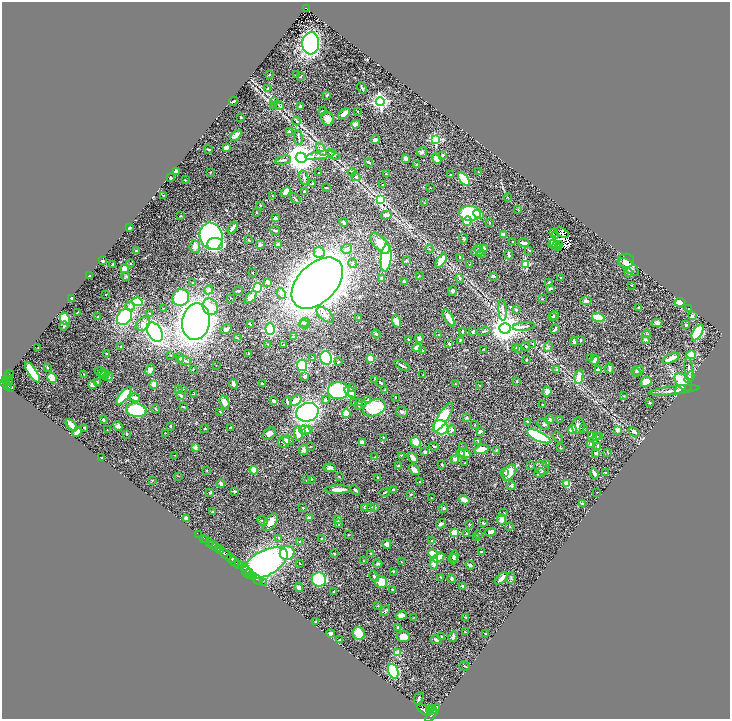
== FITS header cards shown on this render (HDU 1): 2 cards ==
NAXIS1  =                 1456
NAXIS2  =                 1433

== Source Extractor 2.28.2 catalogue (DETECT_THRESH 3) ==
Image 1456 x 1433 px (HDU 1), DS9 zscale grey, zoomed out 1/2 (1 PNG px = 2 x 2 image px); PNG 732 x 721 px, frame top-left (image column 1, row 1433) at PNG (2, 2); each listed source drawn as its Kron ellipse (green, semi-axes under 4 px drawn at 4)
Background 0.716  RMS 0.023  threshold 0.069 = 3 sigma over >= 5 px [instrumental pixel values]
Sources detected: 548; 34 cannot appear on this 1/2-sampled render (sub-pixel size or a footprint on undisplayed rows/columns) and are neither listed nor drawn; of the other 514, the 500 brightest by FLUX_AUTO listed and drawn (14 fainter detections omitted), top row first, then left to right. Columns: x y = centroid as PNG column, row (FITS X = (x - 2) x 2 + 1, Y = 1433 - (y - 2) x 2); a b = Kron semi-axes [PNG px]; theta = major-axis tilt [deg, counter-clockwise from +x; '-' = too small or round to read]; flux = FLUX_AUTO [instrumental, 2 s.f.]
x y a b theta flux
306 9 4 2 - 91
311 43 11 8 84 720
269 75 2 1 - 2.8
297 75 3 2 - 3.9
300 77 4 2 - 2.6
362 88 6 1 -66 3.8
268 89 3 3 - 3.8
327 95 4 2 - 3.6
234 101 4 2 - 5.8
275 101 3 2 - 2.1
380 102 4 4 - 1300
274 105 4 2 - 3.2
279 105 6 2 -38 4.5
300 106 2 2 - 11
323 111 4 2 - 2.9
358 111 2 2 - 2
344 114 7 3 41 39
241 117 3 2 - 2.6
328 118 7 6 - 30
296 121 4 3 - 3.6
355 124 4 4 - 16
289 132 3 3 - 5.1
236 135 7 3 40 24
298 138 7 2 -83 5.8
375 140 4 3 - 20
435 140 3 3 - 410
226 148 4 3 - 27
208 149 4 3 - 5.1
321 150 7 4 -60 15
422 152 5 5 - 10
320 155 14 3 9 16
333 155 7 4 -34 9
443 155 3 2 - 6.2
301 158 5 5 - 7000
406 159 3 3 - 18
437 159 6 3 -50 22
283 160 8 3 12 7.6
369 162 4 2 - 3.7
417 165 3 2 - 2.5
177 172 4 3 - 19
210 172 2 2 - 2.9
352 172 4 4 - 5.6
478 172 2 1 - 1.6
319 173 2 2 - 1.4
386 174 3 2 - 2.1
451 175 2 2 - 5
356 177 5 4 - 7.8
171 178 3 2 - 8.2
304 178 7 3 -79 6.8
464 179 8 3 -51 170
186 180 3 2 - 2.5
312 184 3 2 - 5
382 185 2 2 - 2.6
430 187 2 2 - 1.5
326 188 3 2 - 3.1
286 192 5 4 - 29
305 192 4 3 - 5.6
163 195 2 2 - 4.1
272 196 2 2 - 2
508 197 4 1 - 2.4
295 199 6 2 -52 5
381 200 4 3 - 150
425 203 4 2 - 1.8
260 205 2 2 - 3.7
518 209 3 2 - 1.8
256 212 2 2 - 2.7
470 213 11 7 -4 330
479 214 5 4 - 31
386 215 5 4 - 13
181 216 3 2 - 3.3
275 218 3 3 - 6.9
467 221 5 4 - 92
490 222 2 2 - 2.6
344 223 4 2 - 5.5
129 228 3 2 - 5.7
233 228 7 2 58 17
275 230 5 2 - 6.2
562 232 7 1 -30 4.4
553 233 4 2 - 3.3
503 234 4 3 - 16
211 236 14 11 -71 1500
555 236 2 1 - 2.7
463 239 5 3 - 4.9
248 240 3 2 - 3.1
513 242 3 2 - 2.9
380 243 13 6 -48 42
524 243 5 3 - 19
554 243 2 1 - 3.7
215 244 8 6 0 240
260 244 3 3 - 18
552 244 4 2 - 6.3
278 245 2 2 - 46
559 245 3 1 - 1.8
556 246 2 1 - 1.8
195 247 6 5 - 23
558 247 3 2 - 3.3
479 248 3 3 - 4.6
484 248 4 2 - 5.1
347 249 5 5 - 12
430 249 4 3 - 4.2
529 250 3 2 - 3.7
136 251 3 2 - 4
319 252 6 5 - 57
477 252 6 4 -6 13
481 253 3 2 - 4.5
509 255 5 3 - 11
460 257 3 3 - 7.2
386 258 14 5 84 650
441 260 8 3 57 51
102 261 3 2 - 6.1
406 261 4 3 - 3.2
626 261 8 7 - 29
130 263 2 2 - 3.8
353 263 5 4 - 6.9
525 264 3 3 - 200
112 265 3 2 - 6.5
469 265 2 2 - 3.3
629 267 12 5 -40 25
125 268 5 4 - 13
252 273 2 1 - 1.7
628 273 4 3 - 5.1
89 276 2 2 - 6.4
126 276 4 3 - 4.1
419 276 4 2 - 2.6
493 276 2 2 - 33
381 278 3 2 - 4.3
460 278 4 4 - 5.7
561 278 3 1 - 2.5
192 282 2 2 - 2.5
267 282 3 2 - 15
404 282 3 2 - 13
317 283 31 19 44 5900
549 283 2 2 - 5.1
631 285 2 2 - 1.9
258 288 5 4 - 150
550 289 3 2 - 7.5
209 290 4 4 - 17
238 291 5 3 - 5.8
453 291 4 4 - 9.2
281 293 6 4 -63 11
106 295 2 1 - 1.5
181 297 8 8 - 250
251 297 8 4 47 31
71 298 3 2 - 5.4
231 298 2 2 - 1.7
542 299 3 2 - 2
586 301 5 4 - 10
137 302 5 4 - 92
680 302 5 3 - 47
130 306 5 4 - 10
210 307 8 7 - 50
638 307 3 2 - 5
163 308 2 2 - 2
516 309 3 2 - 7.9
689 309 3 1 - 2.1
503 310 10 3 -87 12
77 313 4 1 - 1.5
150 313 4 3 - 3.8
325 315 10 5 -39 22
554 316 4 3 - 3.8
692 316 3 3 - 15
98 317 2 2 - 4.1
124 317 9 7 55 280
552 317 3 3 - 4.5
598 317 6 4 -15 68
359 318 3 2 - 2.4
449 318 10 3 -61 45
65 319 6 4 -64 130
396 321 6 4 -73 30
196 322 18 14 79 2900
304 322 5 4 - 9.2
657 323 5 4 - 14
143 324 8 6 41 20
250 324 4 2 - 4.7
305 324 5 3 - 5.2
686 325 3 3 - 6.1
64 326 5 3 - 6.4
524 326 11 3 8 11
505 328 5 5 - 5500
226 329 6 4 32 10
270 329 6 4 -87 320
555 329 5 2 - 10
462 331 3 2 - 3.3
483 331 7 3 9 5.7
155 332 10 7 -57 730
472 332 3 3 - 3.2
698 332 9 4 59 320
376 334 4 3 - 6.9
647 334 4 3 - 4.7
439 335 3 2 - 7.3
294 337 4 3 - 12
237 338 3 2 - 2.4
419 338 4 4 - 7.8
645 339 3 3 - 8.8
409 340 3 2 - 5.2
460 340 3 2 - 2.8
581 340 3 2 - 5.4
574 341 4 3 - 13
449 343 3 3 - 6.8
268 344 3 3 - 2.9
533 344 3 2 - 2.1
283 345 2 2 - 5.9
120 346 2 2 - 2
525 346 4 2 - 2.6
516 347 4 2 - 2.7
548 347 5 3 - 5.4
38 348 3 1 - 1.6
417 348 4 3 - 25
518 348 3 2 - 2.4
483 349 3 2 - 1.6
423 351 2 2 - 1.5
248 353 3 2 - 2.1
106 354 2 1 - 2.1
171 355 2 2 - 2
691 355 5 3 - 100
590 357 2 2 - 4.6
180 358 5 3 - 8.9
313 358 3 2 - 2.4
326 358 7 6 - 300
671 358 9 3 26 46
371 359 4 3 - 51
185 360 7 3 -19 6.1
526 360 2 2 - 2.3
595 360 5 3 - 14
338 362 3 3 - 4.2
216 365 2 2 - 1.5
302 365 6 5 - 310
402 365 8 2 -26 8.7
48 368 3 3 - 3.8
193 369 3 2 - 2.3
598 369 4 2 - 11
609 369 5 2 - 9.3
689 369 12 3 -84 14
150 370 6 4 63 13
557 370 4 4 - 5.7
637 370 6 4 13 10
32 372 12 4 -55 310
102 372 7 4 -22 10
636 373 4 3 - 4.4
9 374 4 3 - 74
103 374 5 4 - 8.2
84 375 3 2 - 1.6
105 375 4 3 - 4.3
423 375 2 2 - 1.6
8 376 2 2 - 100
108 376 5 4 - 8.7
305 376 4 3 - 9.7
579 376 7 4 78 45
689 377 6 3 62 8.2
52 378 5 4 - 55
5 379 3 2 - 280
375 379 4 2 - 3.4
9 381 4 2 - 110
517 381 3 2 - 4.2
5 382 5 3 - 490
98 382 3 3 - 2.9
646 382 6 4 28 57
683 382 10 6 -44 140
381 383 5 2 - 5.7
455 383 3 2 - 1.7
154 384 3 3 - 64
233 384 5 3 - 14
262 384 3 3 - 4.9
8 385 2 2 - 220
92 385 3 3 - 14
480 385 2 2 - 1.7
11 387 4 2 - 230
352 388 4 3 - 4.8
183 389 3 2 - 1.9
680 389 6 3 28 7.5
178 390 4 2 - 3.2
385 390 3 2 - 4.1
675 390 25 3 6 21
338 391 10 8 0 330
547 391 5 4 - 22
350 392 7 4 -41 28
194 394 3 2 - 2
181 395 4 3 - 11
124 396 10 4 51 180
624 396 3 2 - 2.4
396 397 2 1 - 2.6
135 398 5 3 - 18
325 400 4 3 - 5.7
368 400 3 3 - 3.8
274 401 4 2 - 8.5
296 401 6 4 40 53
225 402 7 4 -71 29
287 402 4 2 - 6.2
359 402 3 2 - 2.3
354 403 2 1 - 1.9
649 403 2 2 - 2.6
543 404 3 2 - 2.7
359 406 4 2 - 2.6
183 407 3 1 - 2.4
374 408 12 8 23 180
155 409 4 2 - 2.7
136 410 10 6 -9 220
220 411 3 2 - 3.2
307 412 11 9 16 1400
402 412 6 5 - 7.7
346 414 4 4 - 77
443 417 16 5 58 220
466 417 4 3 - 4.6
560 419 2 2 - 1.4
103 420 2 2 - 7.7
550 420 4 4 - 8
528 422 3 3 - 12
544 424 7 5 -31 8.3
71 425 7 3 -49 52
475 425 3 2 - 2.2
118 426 5 4 - 13
170 426 2 2 - 6.8
578 426 8 6 86 17
230 427 4 2 - 2
441 427 8 7 - 230
85 428 4 2 - 6.8
584 428 3 2 - 2.1
204 429 4 2 - 2.8
572 429 4 4 - 32
107 430 2 2 - 1.4
305 430 6 4 -17 21
309 430 3 2 - 83
452 430 5 4 - 10
618 430 4 4 - 20
480 431 3 2 - 6.4
77 432 6 4 47 21
634 432 6 4 -25 13
165 433 2 2 - 1.4
298 433 7 4 -87 47
127 434 3 2 - 3.4
269 434 7 5 37 18
591 435 2 2 - 1.8
539 436 13 5 -26 570
383 437 4 3 - 3.7
558 437 6 2 -56 3
597 437 3 3 - 3.2
600 437 4 3 - 6.7
288 440 6 4 -33 11
478 441 3 2 - 3.8
284 442 6 6 - 20
362 442 4 3 - 19
416 442 6 5 - 38
590 444 4 3 - 5
434 446 5 2 - 4.6
598 446 3 2 - 5.4
195 447 2 2 - 38
310 447 2 2 - 2.1
463 447 3 2 - 2.3
560 448 3 2 - 1.9
481 449 7 3 15 48
304 450 5 4 - 12
496 450 4 2 - 3.3
425 452 3 3 - 13
460 453 4 3 - 4.2
464 453 6 4 -23 20
596 453 3 3 - 14
608 453 3 2 - 1.9
175 455 2 1 - 1.4
401 455 3 2 - 1.9
375 457 3 3 - 3.5
413 457 6 3 -46 18
102 458 3 2 - 1.4
455 459 2 2 - 36
465 463 2 1 - 1.6
547 463 4 2 - 5.4
442 464 2 2 - 4.1
398 466 2 2 - 6.7
530 466 2 2 - 1.8
330 468 6 3 -5 10
541 468 8 6 -32 15
207 470 2 2 - 1.9
254 470 4 3 - 62
414 470 6 4 -46 21
504 472 4 3 - 4.8
605 472 2 2 - 4.2
509 473 9 6 54 66
540 473 5 3 - 12
594 473 5 3 - 12
178 476 3 2 - 1.6
339 477 3 2 - 1.9
377 477 2 2 - 2.5
311 479 3 1 - 1.7
152 480 4 2 - 2.5
307 480 3 2 - 2.9
419 482 3 2 - 1.8
221 484 4 3 - 14
567 484 4 4 - 64
511 486 4 3 - 4.4
393 489 3 2 - 4.8
338 490 13 3 1 37
355 490 5 2 - 5.6
234 491 3 2 - 5.4
210 492 4 3 - 4.2
385 492 5 2 - 3
597 492 2 1 - 1.4
411 494 3 3 - 4
431 498 2 2 - 2.1
464 500 5 3 - 35
582 504 3 2 - 6
303 507 3 2 - 2.2
364 507 3 2 - 2.3
370 508 4 3 - 4.1
375 508 4 3 - 3.8
444 508 5 3 - 4.5
212 512 3 2 - 2.4
504 512 2 2 - 2.1
310 518 4 3 - 18
186 519 4 3 - 11
502 519 5 4 - 31
338 520 2 2 - 37
262 521 5 2 - 3.7
270 522 10 5 53 33
484 523 4 2 - 3.8
339 524 3 3 - 5.2
441 524 5 3 - 6.5
469 524 4 2 - 2.2
509 527 2 2 - 2
454 532 3 2 - 73
490 532 5 4 - 15
198 534 2 1 - 2.9
348 534 3 2 - 1.9
466 534 3 2 - 3.9
478 534 3 3 - 6.8
204 538 2 1 - 15
279 538 3 2 - 7.7
321 538 3 3 - 2.9
476 538 2 2 - 2.8
206 539 2 1 - 41
432 541 2 2 - 4
210 542 3 2 - 110
300 542 2 2 - 2.7
387 544 5 4 - 14
213 545 3 2 - 210
216 547 2 1 - 87
218 549 3 2 - 330
221 550 2 2 - 580
481 552 4 2 - 4.7
287 553 7 6 - 170
371 553 3 3 - 2.2
226 554 7 3 -44 1500
334 554 2 2 - 3.5
433 554 5 3 - 61
454 556 6 4 78 9
439 557 6 4 31 60
231 558 4 3 - 810
454 559 5 3 - 5.1
363 561 2 2 - 1.8
234 562 5 3 - 180
401 562 3 2 - 1.8
265 563 25 12 28 1600
299 563 2 1 - 1.7
434 563 6 4 87 22
239 564 3 1 - 100
378 564 4 4 - 6.3
242 565 4 2 - 340
470 565 4 3 - 9.7
245 568 4 2 - 390
246 571 3 2 - 130
393 571 3 3 - 2.6
249 573 2 2 - 170
252 575 2 1 - 330
254 576 2 1 - 340
374 576 6 3 -59 6.2
441 577 3 2 - 2.9
502 578 8 2 46 22
511 578 6 3 79 4.6
257 579 6 3 -41 51
452 579 4 3 - 8
319 580 7 7 - 390
381 582 6 6 - 43
263 583 3 1 - 65
463 586 3 3 - 6.2
299 588 4 4 - 13
392 589 3 2 - 3.9
334 591 4 2 - 3.3
378 606 3 2 - 1.7
385 611 6 4 62 5.9
401 615 6 4 15 17
414 617 3 2 - 1.4
465 617 3 3 - 2.8
316 622 3 2 - 4.3
397 627 3 2 - 3.2
465 632 2 2 - 1.9
331 633 4 3 - 18
359 633 6 6 - 66
485 634 2 2 - 2.7
403 636 6 5 - 39
442 636 3 3 - 5.1
453 636 6 3 68 6.4
340 639 3 2 - 2.3
436 640 5 4 - 8.7
398 653 3 3 - 45
464 666 5 1 - 2.1
393 671 7 5 -70 500
419 698 6 2 67 5.7
431 708 2 2 - 300
425 710 8 4 -30 2700
429 710 3 2 - 500
432 710 4 1 - 530
433 713 11 3 53 2400
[14 fainter detections neither listed nor drawn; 34 sub-pixel or undisplayed-footprint detections neither listed nor drawn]